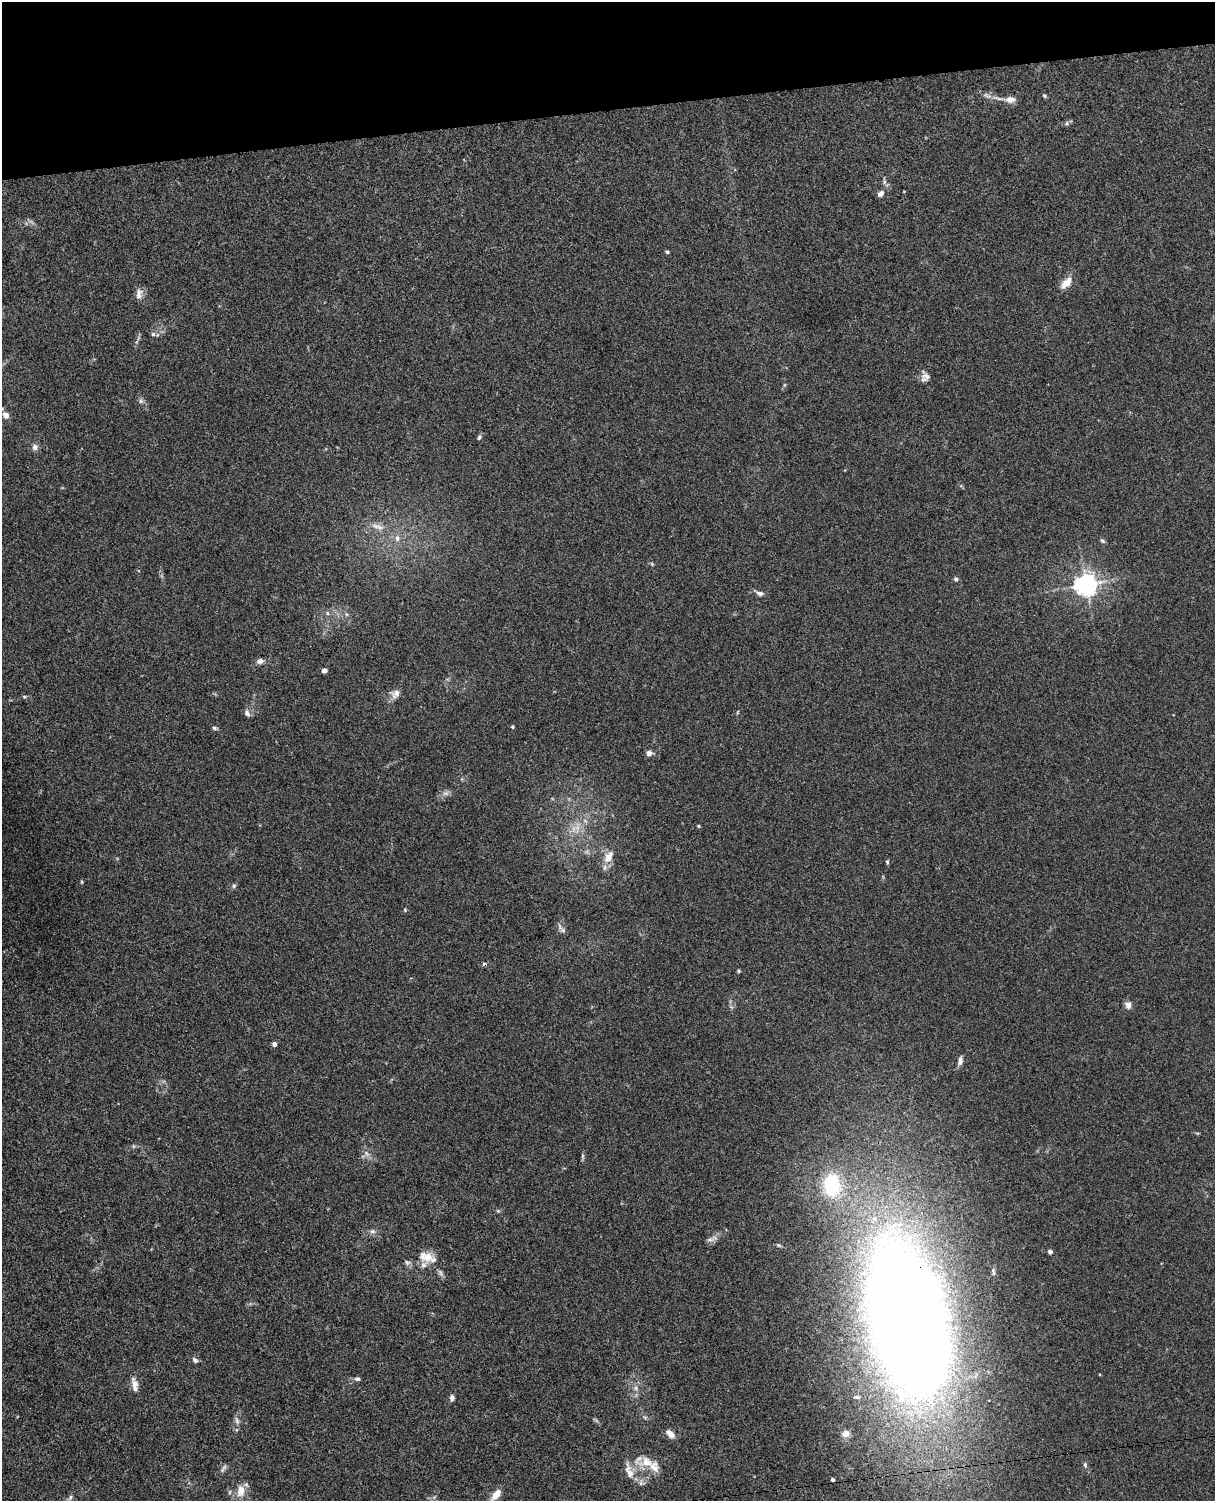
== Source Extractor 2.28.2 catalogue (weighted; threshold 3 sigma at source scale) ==
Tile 3 of 4 x 3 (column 3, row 1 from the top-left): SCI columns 2486-3698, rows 3148-4646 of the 4968 x 4908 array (HDU 1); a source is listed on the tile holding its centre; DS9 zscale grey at full resolution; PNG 1217 x 1503 px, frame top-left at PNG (2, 2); no overlay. Shown black and unused: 7% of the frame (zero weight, under 3 of 4 exposures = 5% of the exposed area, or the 3 px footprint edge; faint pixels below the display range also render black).
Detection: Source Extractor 2.28.2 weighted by HDU 2 'WHT'; one run over the whole footprint, this tile lists its part. Background 0.0381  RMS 0.0041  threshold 0.0187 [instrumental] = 3 sigma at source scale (4.5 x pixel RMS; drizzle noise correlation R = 1.50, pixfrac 1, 0.05/0.05 arcsec/px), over >= 5 px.
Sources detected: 81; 3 too faint to see at this stretch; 2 cosmic-ray / hot-pixel residue — not listed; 3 inside a brighter listed object's ellipse — not listed separately; the other 73 listed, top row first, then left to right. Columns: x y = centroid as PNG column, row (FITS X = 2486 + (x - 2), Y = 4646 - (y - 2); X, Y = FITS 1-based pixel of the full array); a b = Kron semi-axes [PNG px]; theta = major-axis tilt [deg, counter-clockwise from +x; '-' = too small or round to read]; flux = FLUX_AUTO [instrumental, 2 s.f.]
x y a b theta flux
1044 96 6 5 - 0.57
1008 99 32 8 -5 4.7
1067 123 6 6 - 0.91
884 181 12 3 -85 0.99
880 194 7 5 43 2.2
667 252 5 4 - 0.66
1066 283 17 8 47 4.8
139 294 15 9 79 2.6
153 334 6 6 - 0.99
925 377 12 9 48 2.3
141 401 7 7 - 1.1
5 415 10 8 -53 2.4
479 437 7 5 62 0.87
35 447 8 8 - 1.7
375 526 13 9 -13 3.3
397 538 9 8 - 2.2
1102 541 8 5 -43 0.8
652 564 6 4 -19 0.53
956 579 6 5 - 0.92
1086 584 7 7 - 320
760 593 12 6 -20 1.9
327 613 6 5 - 0.88
346 614 6 4 -71 0.65
260 661 9 7 18 1.7
324 670 5 5 - 1.6
395 694 14 12 11 2.8
24 697 5 5 - 0.55
738 712 6 3 71 0.38
247 713 11 7 -68 1.6
512 727 4 4 - 0.51
214 728 7 4 -10 0.76
649 753 5 4 - 3.4
698 826 4 3 - 0.45
577 828 19 8 79 5
609 856 21 11 60 5.1
887 862 6 4 82 0.61
82 882 6 4 90 0.45
234 886 6 5 - 0.92
405 910 5 4 - 0.44
563 930 9 6 -37 1.3
738 971 4 4 - 0.52
1128 1005 9 8 - 2.2
274 1044 5 5 - 1.5
960 1061 11 6 79 1.8
367 1153 11 6 -49 1.8
583 1156 8 4 -82 0.74
832 1185 23 17 -84 29
498 1211 5 5 - 0.52
372 1231 8 7 - 1.4
710 1240 12 6 12 1.8
779 1245 7 4 -26 0.67
1050 1252 5 5 - 1.1
426 1257 20 14 -13 6.7
407 1262 9 6 -26 1.2
993 1271 11 5 -84 0.97
440 1273 11 6 -61 1.3
908 1319 170 75 -77 690
195 1360 9 6 -42 1.2
357 1379 7 5 -13 1.1
135 1384 16 8 -68 3.3
636 1388 6 6 - 1.2
452 1398 8 5 87 1.4
645 1417 7 4 -19 0.64
237 1421 11 6 -76 1.6
670 1434 12 7 -41 2.8
845 1434 10 8 13 2.5
646 1462 21 16 -2 8.4
1085 1465 8 5 -80 0.95
224 1467 8 6 54 1.2
629 1471 24 10 -72 4.9
241 1490 16 11 86 5.7
496 1495 18 8 50 4.5
70 1498 11 5 54 1.3
Overlapping masked pixels (flux is a lower limit): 1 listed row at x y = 908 1319
Isophote crosses this tile's border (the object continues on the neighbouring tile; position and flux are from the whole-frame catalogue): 2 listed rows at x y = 5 415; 496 1495